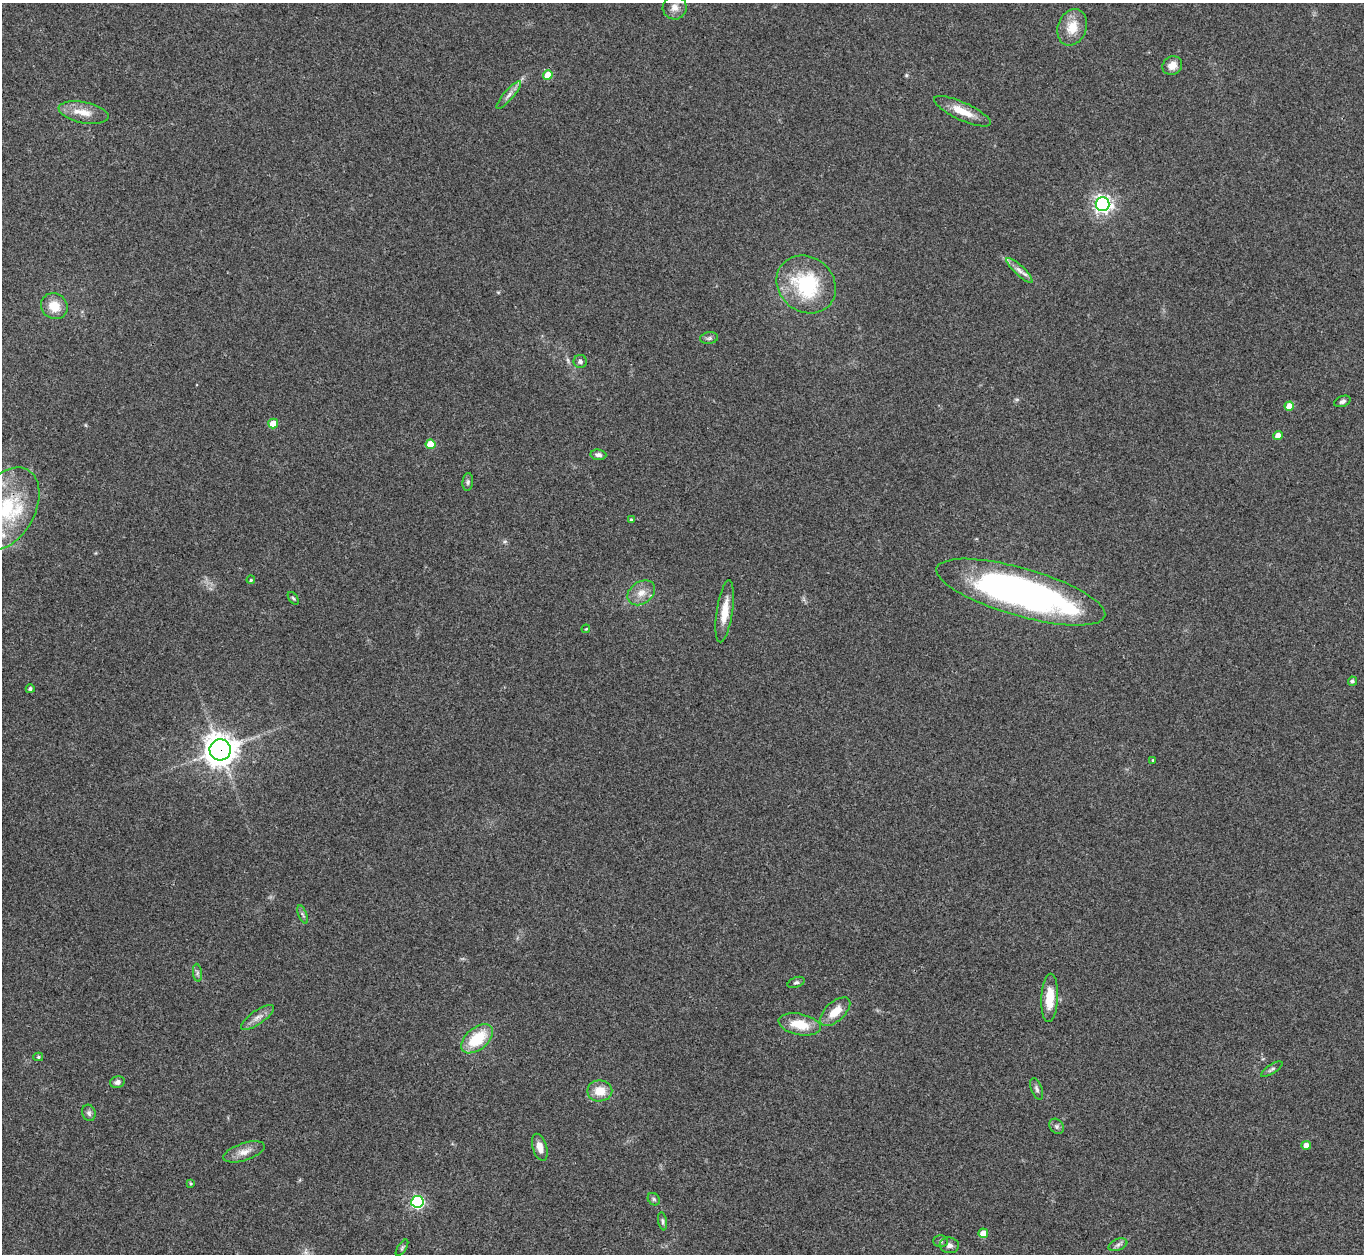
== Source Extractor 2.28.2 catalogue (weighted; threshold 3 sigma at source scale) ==
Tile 7 of 4 x 4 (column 3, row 2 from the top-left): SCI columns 2729-4090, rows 2786-4037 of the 5455 x 5442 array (HDU 1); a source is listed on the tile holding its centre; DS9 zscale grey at full resolution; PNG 1366 x 1256 px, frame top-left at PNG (2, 3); each listed source drawn as its Kron ellipse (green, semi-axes under 4 px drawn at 4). Shown black and unused: <1% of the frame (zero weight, under 3 of 4 exposures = <1% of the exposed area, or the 3 px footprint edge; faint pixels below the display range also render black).
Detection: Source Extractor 2.28.2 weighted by HDU 2 'WHT'; one run over the whole footprint, this tile lists its part. Background 0.112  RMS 0.0058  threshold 0.0263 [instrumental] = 3 sigma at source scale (4.5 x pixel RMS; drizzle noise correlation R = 1.50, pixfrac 1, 0.05/0.05 arcsec/px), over >= 5 px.
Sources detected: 60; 1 inside a brighter listed object's ellipse — not listed separately; the other 59 listed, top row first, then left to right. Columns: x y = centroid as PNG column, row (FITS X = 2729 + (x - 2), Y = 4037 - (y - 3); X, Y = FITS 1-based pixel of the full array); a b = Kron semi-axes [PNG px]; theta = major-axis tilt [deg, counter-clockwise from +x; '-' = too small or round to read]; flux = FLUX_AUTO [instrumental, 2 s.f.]
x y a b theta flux
675 8 12 12 - 4.4
1072 27 19 14 70 11
1172 66 10 9 - 5
548 75 5 4 - 11
509 95 18 5 49 3.2
962 111 31 9 -24 11
84 113 25 10 -11 8.7
1103 204 7 7 - 250
1019 270 17 5 -43 3.6
806 284 31 27 -39 46
54 306 14 12 -39 9.8
709 338 9 5 9 1.5
580 361 6 6 - 1.8
1342 401 8 5 21 1.5
1289 406 4 4 - 8.3
273 424 5 5 - 11
1278 436 4 4 - 6.3
431 444 5 5 - 12
598 455 8 5 -6 2.1
468 482 9 5 85 1.3
7 508 44 28 62 49
631 520 4 4 - 0.96
251 580 4 3 - 0.57
1021 592 87 24 -16 250
641 593 15 11 36 6.2
293 598 7 3 -54 0.79
725 611 31 8 81 10
586 629 4 3 - 0.6
1352 681 5 4 - 1.4
30 689 4 4 - 1.5
220 750 10 10 - 800
1153 760 3 3 - 0.55
303 914 10 3 -68 1.2
197 973 9 4 -83 1.4
796 982 9 5 21 1.3
1050 998 24 8 87 12
835 1012 18 9 43 9.6
258 1017 19 7 35 4.1
800 1024 21 10 -11 13
477 1039 18 11 39 23
38 1057 5 4 - 0.82
1272 1069 12 4 32 1.5
117 1082 7 5 14 2.1
1037 1089 11 5 -69 1.7
600 1091 12 10 1 9.8
89 1113 8 6 -71 1.8
1056 1126 8 6 -54 1.6
1306 1145 4 4 - 5.2
540 1147 14 7 -73 5.3
244 1152 21 8 18 5.6
191 1183 4 3 - 0.67
654 1199 7 5 -46 1.2
417 1202 6 6 - 93
663 1221 9 4 -80 1.2
983 1233 5 5 - 7.6
940 1241 7 6 - 1.3
949 1245 10 8 -7 2.6
1118 1245 10 5 21 2
402 1248 9 3 57 0.98
Overlapping masked pixels (flux is a lower limit): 1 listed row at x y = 220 750
Isophote crosses this tile's border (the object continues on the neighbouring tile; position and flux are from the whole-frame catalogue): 1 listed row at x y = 7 508